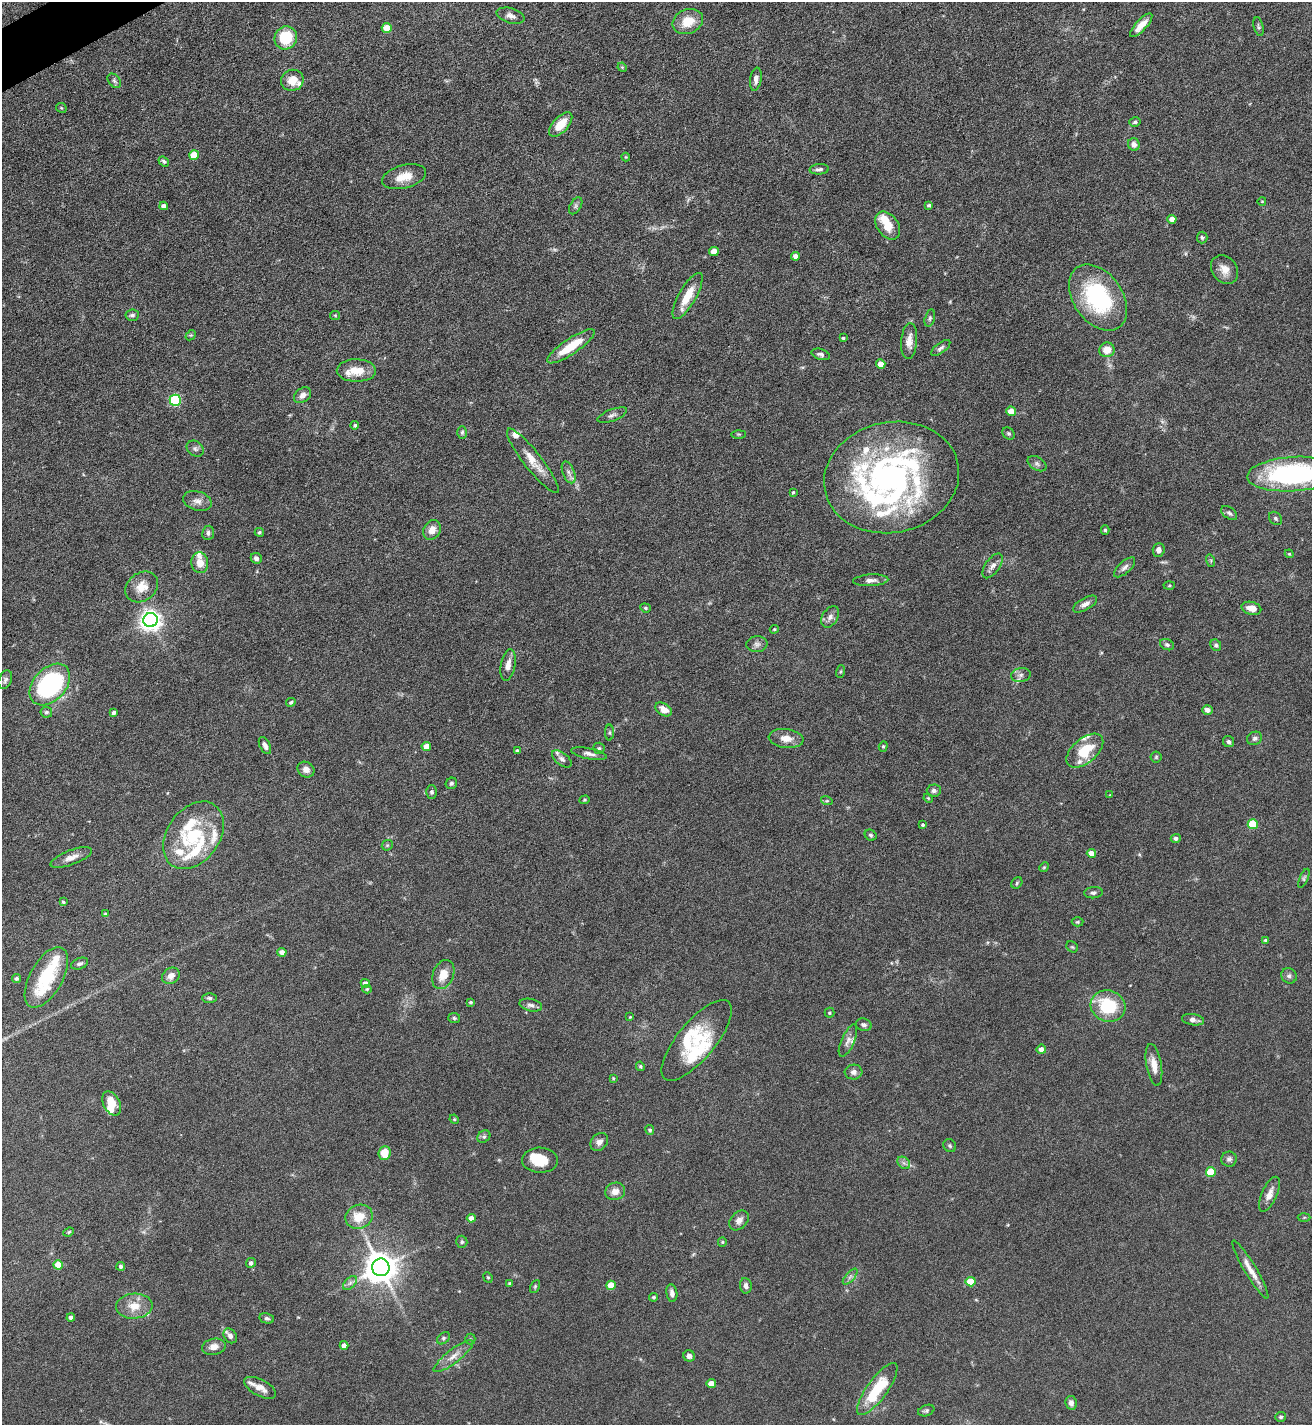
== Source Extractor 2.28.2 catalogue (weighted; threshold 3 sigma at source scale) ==
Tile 11 of 4 x 4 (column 3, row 3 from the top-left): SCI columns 2777-4086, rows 1427-2849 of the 5688 x 5699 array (HDU 1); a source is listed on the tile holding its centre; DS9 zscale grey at full resolution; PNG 1314 x 1427 px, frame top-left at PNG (2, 2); each listed source drawn as its Kron ellipse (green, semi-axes under 4 px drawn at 4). Shown black and unused: <1% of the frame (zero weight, under 5 of 9 exposures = <1% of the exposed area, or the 3 px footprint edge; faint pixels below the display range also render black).
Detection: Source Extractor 2.28.2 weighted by HDU 2 'WHT'; one run over the whole footprint, this tile lists its part. Background 0.0768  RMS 0.0035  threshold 0.0143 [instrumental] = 3 sigma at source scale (4.09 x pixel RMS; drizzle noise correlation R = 1.36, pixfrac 0.8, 0.05/0.05 arcsec/px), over >= 5 px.
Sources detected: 240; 1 too faint to see at this stretch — neither listed nor drawn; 31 inside a brighter listed object's ellipse — not listed separately; the other 208 listed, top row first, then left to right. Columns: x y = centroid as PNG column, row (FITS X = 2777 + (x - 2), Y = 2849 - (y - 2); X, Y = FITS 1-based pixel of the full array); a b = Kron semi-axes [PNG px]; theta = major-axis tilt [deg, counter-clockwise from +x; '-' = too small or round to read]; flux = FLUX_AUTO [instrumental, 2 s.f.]
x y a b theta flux
511 16 14 7 -17 1.6
688 22 16 12 23 6.4
1141 25 15 5 47 3.2
1259 26 9 4 -76 0.62
387 28 5 5 - 5.8
286 38 12 11 - 12
622 67 5 4 - 0.34
756 79 11 5 80 1.8
292 80 11 10 - 4.4
114 81 8 5 -51 0.75
61 108 5 4 - 0.4
1135 122 6 4 16 0.61
561 124 15 7 47 6.2
1134 144 6 6 - 1.5
194 155 5 5 - 6.9
626 157 4 4 - 0.3
164 161 6 4 -39 0.57
819 169 10 5 4 1
404 177 22 11 15 4.9
1262 201 4 2 - 0.22
929 205 4 3 - 0.62
164 206 4 4 - 1.5
576 206 9 5 58 0.76
1172 219 4 4 - 2.2
888 226 15 10 -53 5.7
1202 237 6 5 - 0.59
714 251 5 4 - 3.7
795 256 4 4 - 1.7
1225 269 15 12 -53 3.3
688 296 26 8 60 6.2
1098 298 36 24 -55 33
132 315 6 5 - 0.83
335 315 5 4 - 0.35
930 318 9 5 77 0.68
191 335 6 4 42 0.42
843 338 4 3 - 0.48
909 341 18 8 85 2.9
571 346 28 7 34 9.3
941 348 11 5 37 0.97
1107 350 8 7 - 3.8
821 354 9 5 -18 0.93
881 364 4 4 - 2.9
356 370 19 11 0 5.7
302 395 9 7 37 1.8
175 400 5 5 - 29
1011 411 5 4 - 2.8
612 415 15 6 21 1.3
355 425 4 3 - 0.51
462 432 6 5 - 0.57
1009 433 7 5 -44 0.61
739 434 7 3 1 0.37
195 449 9 7 -40 0.92
533 461 40 9 -52 5.4
1037 464 10 6 -30 0.96
569 472 11 6 -68 1.4
1293 474 46 17 3 56
892 477 68 55 12 120
793 492 3 3 - 0.34
197 501 15 9 -18 2.2
1229 513 9 5 -39 0.87
1276 518 7 5 -46 0.61
432 530 10 8 59 2.9
1105 530 4 4 - 0.53
259 532 5 4 - 0.54
208 533 7 6 - 0.97
1159 550 7 6 - 1.4
1289 554 4 4 - 0.32
256 558 6 5 - 1.1
1211 561 6 4 -73 0.46
200 563 10 8 -86 3.7
993 566 14 7 55 1.8
1125 567 13 6 42 1.3
871 580 17 6 3 1.7
1169 585 5 3 - 0.38
142 587 17 14 38 4.5
1085 604 13 6 30 1.6
645 608 5 4 - 0.46
1251 608 10 6 -13 3.1
830 617 11 7 58 1.6
151 620 7 7 - 220
774 629 5 4 - 0.34
757 644 10 8 6 1.3
1167 645 7 5 -26 0.71
1216 645 6 5 - 0.65
508 665 16 7 80 2.5
841 672 6 3 71 0.35
1021 675 10 7 9 1
5 680 10 6 69 1
50 684 24 16 47 53
291 702 5 4 - 0.51
664 709 9 6 -34 3
1207 710 5 4 - 1.3
46 712 6 5 - 0.66
114 713 4 3 - 0.98
610 733 8 4 -90 0.58
786 738 17 9 -6 3.2
1255 738 8 6 26 0.87
1229 742 6 5 - 0.85
265 745 9 5 -63 1.4
426 746 5 4 - 2.9
883 746 5 4 - 0.46
599 748 5 5 - 0.62
517 751 4 3 - 0.54
1085 751 22 12 40 11
589 754 18 5 -10 1.7
1156 757 5 5 - 0.45
562 759 11 6 -38 1.2
306 770 9 7 -34 2
451 783 6 5 - 0.64
934 791 7 6 - 0.95
432 792 6 5 - 0.64
1110 795 3 3 - 0.25
928 798 5 3 - 0.32
585 800 5 4 - 0.36
827 801 6 4 -17 0.39
1253 824 5 5 - 11
923 825 4 3 - 0.46
193 835 37 26 54 18
871 835 6 5 - 0.61
1176 838 5 4 - 0.89
387 845 6 5 - 0.46
1091 853 4 4 - 2.6
71 857 22 7 20 2.7
1044 867 5 4 - 0.37
1304 878 10 4 67 0.59
1017 883 6 5 - 0.46
1093 893 9 5 5 0.94
63 902 3 3 - 0.5
105 914 4 4 - 0.61
1078 922 6 4 2 0.46
1265 940 3 3 - 0.35
1072 947 6 5 - 0.46
282 952 5 4 - 1.8
80 964 9 5 22 0.89
443 975 15 10 68 4.3
171 976 9 7 38 1.9
1289 976 8 7 - 1
46 977 33 16 61 17
16 979 5 4 - 0.56
365 983 5 4 - 1.5
367 989 4 4 - 0.41
209 998 7 5 -1 0.62
471 1002 4 3 - 0.51
531 1005 11 6 -13 1.2
1108 1006 18 15 -16 17
829 1013 5 5 - 0.48
630 1017 4 3 - 0.29
454 1018 6 5 - 0.51
1193 1020 11 5 -10 1.4
864 1025 8 6 -17 0.96
697 1040 50 19 50 13
848 1041 17 6 66 1.7
1041 1049 5 4 - 1.7
1154 1065 21 7 -80 3.6
640 1066 5 4 - 0.4
854 1072 9 7 3 1.4
613 1078 4 3 - 0.35
112 1104 13 8 -63 5.1
454 1119 5 4 - 0.3
650 1130 5 4 - 0.67
484 1137 7 5 36 0.69
599 1142 10 7 48 1.6
950 1146 7 6 - 0.59
385 1153 7 6 - 5.9
1229 1159 7 7 - 0.97
540 1160 18 12 -1 7
904 1163 7 5 -44 0.89
1211 1172 5 5 - 8.5
615 1191 10 8 16 2.5
1269 1194 19 7 66 2.7
359 1217 14 12 19 6.1
1304 1217 6 4 2 0.37
471 1218 4 4 - 3.1
739 1220 11 8 47 1.7
69 1232 5 4 - 0.41
462 1242 6 5 - 0.59
722 1242 5 4 - 0.39
251 1263 5 4 - 0.88
58 1265 5 4 - 6.1
121 1266 4 4 - 0.82
381 1267 9 8 - 590
1250 1269 33 6 -59 3.7
488 1277 5 4 - 0.4
850 1277 10 4 48 0.91
971 1282 5 5 - 7.7
350 1283 8 5 45 0.94
509 1283 4 3 - 0.4
611 1285 5 4 - 6.8
535 1286 7 4 64 0.46
746 1286 8 6 -82 1.2
672 1293 9 5 -81 1.3
654 1297 4 4 - 0.55
134 1306 18 12 4 4.9
71 1318 4 4 - 1.2
267 1318 7 5 -11 0.66
230 1336 8 6 -57 1.3
443 1338 7 5 41 0.65
470 1339 5 5 - 0.49
344 1345 4 4 - 2
214 1347 12 8 11 2.4
453 1356 24 7 38 3.1
689 1356 6 5 - 1.2
711 1383 4 4 - 3.7
260 1388 17 8 -28 2.7
877 1389 31 10 54 15
1071 1403 7 5 -79 1.5
926 1411 8 5 20 0.68
1281 1417 5 5 - 0.58
Isophote crosses this tile's border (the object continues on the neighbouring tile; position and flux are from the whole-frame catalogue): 1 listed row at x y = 1293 474